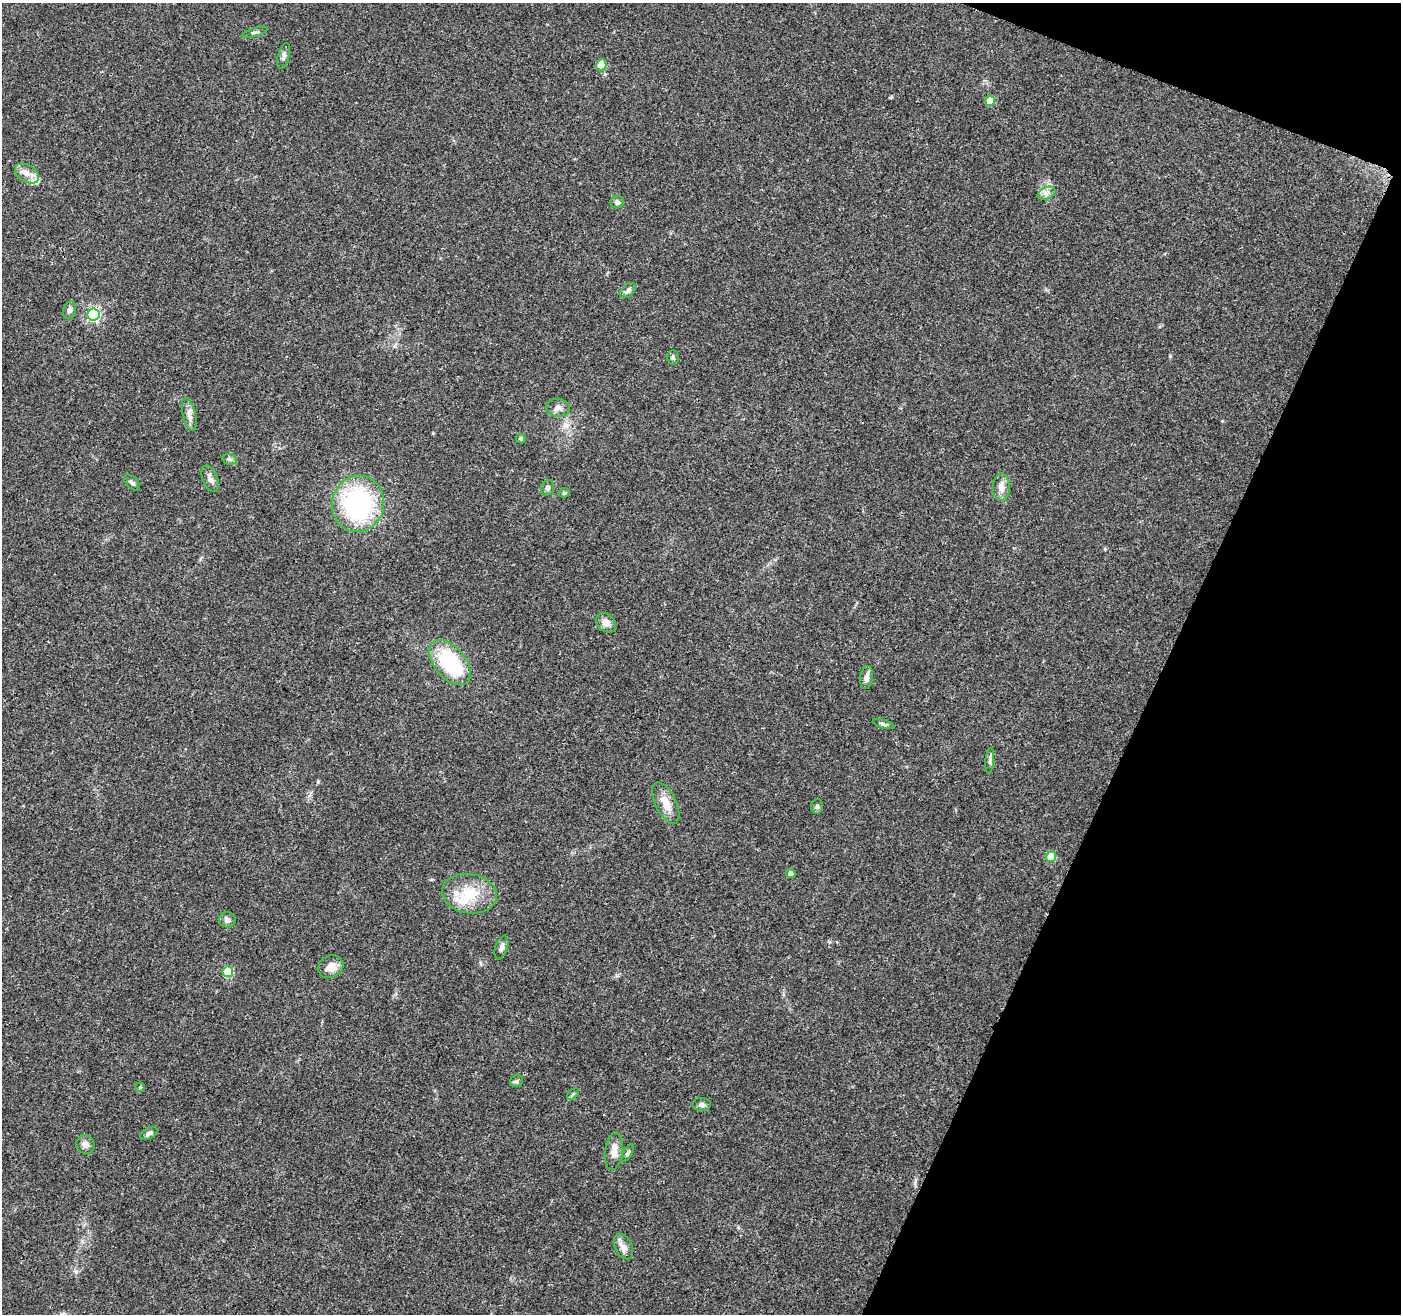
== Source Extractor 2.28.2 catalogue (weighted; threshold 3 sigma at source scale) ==
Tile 8 of 4 x 4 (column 4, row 2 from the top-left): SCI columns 4203-5601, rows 2836-4147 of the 5612 x 5735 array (HDU 1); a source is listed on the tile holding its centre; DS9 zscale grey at full resolution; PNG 1403 x 1316 px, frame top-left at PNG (2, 3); each listed source drawn as its Kron ellipse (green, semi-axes under 4 px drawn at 4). Shown black and unused: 19% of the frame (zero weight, under 3 of 4 exposures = <1% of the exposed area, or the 3 px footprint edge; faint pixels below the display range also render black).
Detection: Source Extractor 2.28.2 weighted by HDU 2 'WHT'; one run over the whole footprint, this tile lists its part. Background 0.0458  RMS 0.0038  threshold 0.017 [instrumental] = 3 sigma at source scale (4.5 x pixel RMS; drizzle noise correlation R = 1.50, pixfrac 1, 0.0396/0.0396 arcsec/px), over >= 5 px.
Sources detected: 47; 3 inside a brighter listed object's ellipse — not listed separately; the other 44 listed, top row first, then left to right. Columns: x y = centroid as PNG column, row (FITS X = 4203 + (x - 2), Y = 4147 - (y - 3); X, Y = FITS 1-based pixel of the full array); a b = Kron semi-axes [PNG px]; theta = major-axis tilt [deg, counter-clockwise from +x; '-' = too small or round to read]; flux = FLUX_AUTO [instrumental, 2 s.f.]
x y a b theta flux
255 32 13 3 16 0.83
284 56 13 5 75 1.2
601 65 5 5 - 12
990 101 5 5 - 7.8
27 174 13 8 -31 3.3
1047 193 9 6 24 1.6
617 202 6 6 - 1.1
628 290 9 6 41 1.2
69 310 9 6 70 1.4
93 314 6 6 - 50
673 357 7 6 - 0.91
558 408 12 9 -3 2
189 415 17 6 -76 2.2
521 439 5 4 - 0.6
229 459 7 5 -11 0.77
210 479 14 7 -67 2
132 482 9 5 -45 0.95
1001 487 14 8 89 3.3
548 488 8 6 70 1.1
564 493 5 4 - 0.67
358 504 28 26 77 56
606 623 11 8 -38 2.6
450 663 26 15 -50 29
867 678 12 6 84 2
883 724 11 4 -16 0.85
990 761 13 3 85 0.97
666 803 22 10 -64 5.4
817 806 7 6 - 0.83
1051 857 5 5 - 9.6
791 873 4 4 - 1.5
469 894 27 19 -9 12
227 920 8 7 - 1.6
501 948 12 6 72 1.5
331 967 13 11 28 3.9
228 972 5 5 - 17
516 1081 6 6 - 0.68
140 1087 5 5 - 0.5
573 1094 7 4 46 0.61
701 1104 9 6 -2 1.1
149 1133 9 5 28 1
85 1144 9 9 - 2
614 1151 19 8 83 3.4
628 1153 10 4 60 0.74
623 1246 13 8 -63 2.4